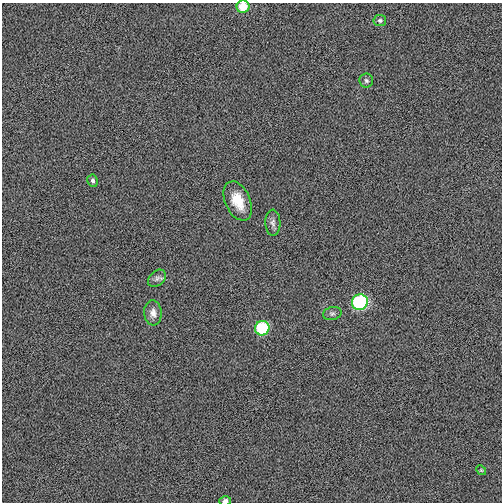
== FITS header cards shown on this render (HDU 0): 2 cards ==
NAXIS1  =                  500
NAXIS2  =                  500

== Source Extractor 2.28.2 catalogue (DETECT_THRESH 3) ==
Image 500 x 500 px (HDU 0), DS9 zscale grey, 1 PNG px = 1 image px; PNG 504 x 504 px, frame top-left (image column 1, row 500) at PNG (2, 3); each listed source drawn as its Kron ellipse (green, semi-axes under 4 px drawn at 4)
Background -0.00313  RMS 0.031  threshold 0.093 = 3 sigma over >= 5 px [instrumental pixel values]
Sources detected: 13; all 13 listed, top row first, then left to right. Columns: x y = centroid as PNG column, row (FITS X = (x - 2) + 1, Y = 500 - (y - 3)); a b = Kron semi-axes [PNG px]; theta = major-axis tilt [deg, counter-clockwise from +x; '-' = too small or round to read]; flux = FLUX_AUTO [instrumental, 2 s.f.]
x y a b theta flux
243 7 6 6 - 36
380 20 6 5 - 4.4
366 81 7 7 - 4.6
93 181 6 5 - 5.7
238 201 21 12 -66 42
273 223 13 7 -88 9.1
157 278 10 7 43 7.8
360 302 8 7 - 240
153 313 12 9 -85 14
332 314 9 6 13 6.2
262 328 7 7 - 110
481 470 5 4 - 2.3
225 501 6 5 - 6.6
At the frame edge (FLAGS 8, measured only in part): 2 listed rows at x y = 243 7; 225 501